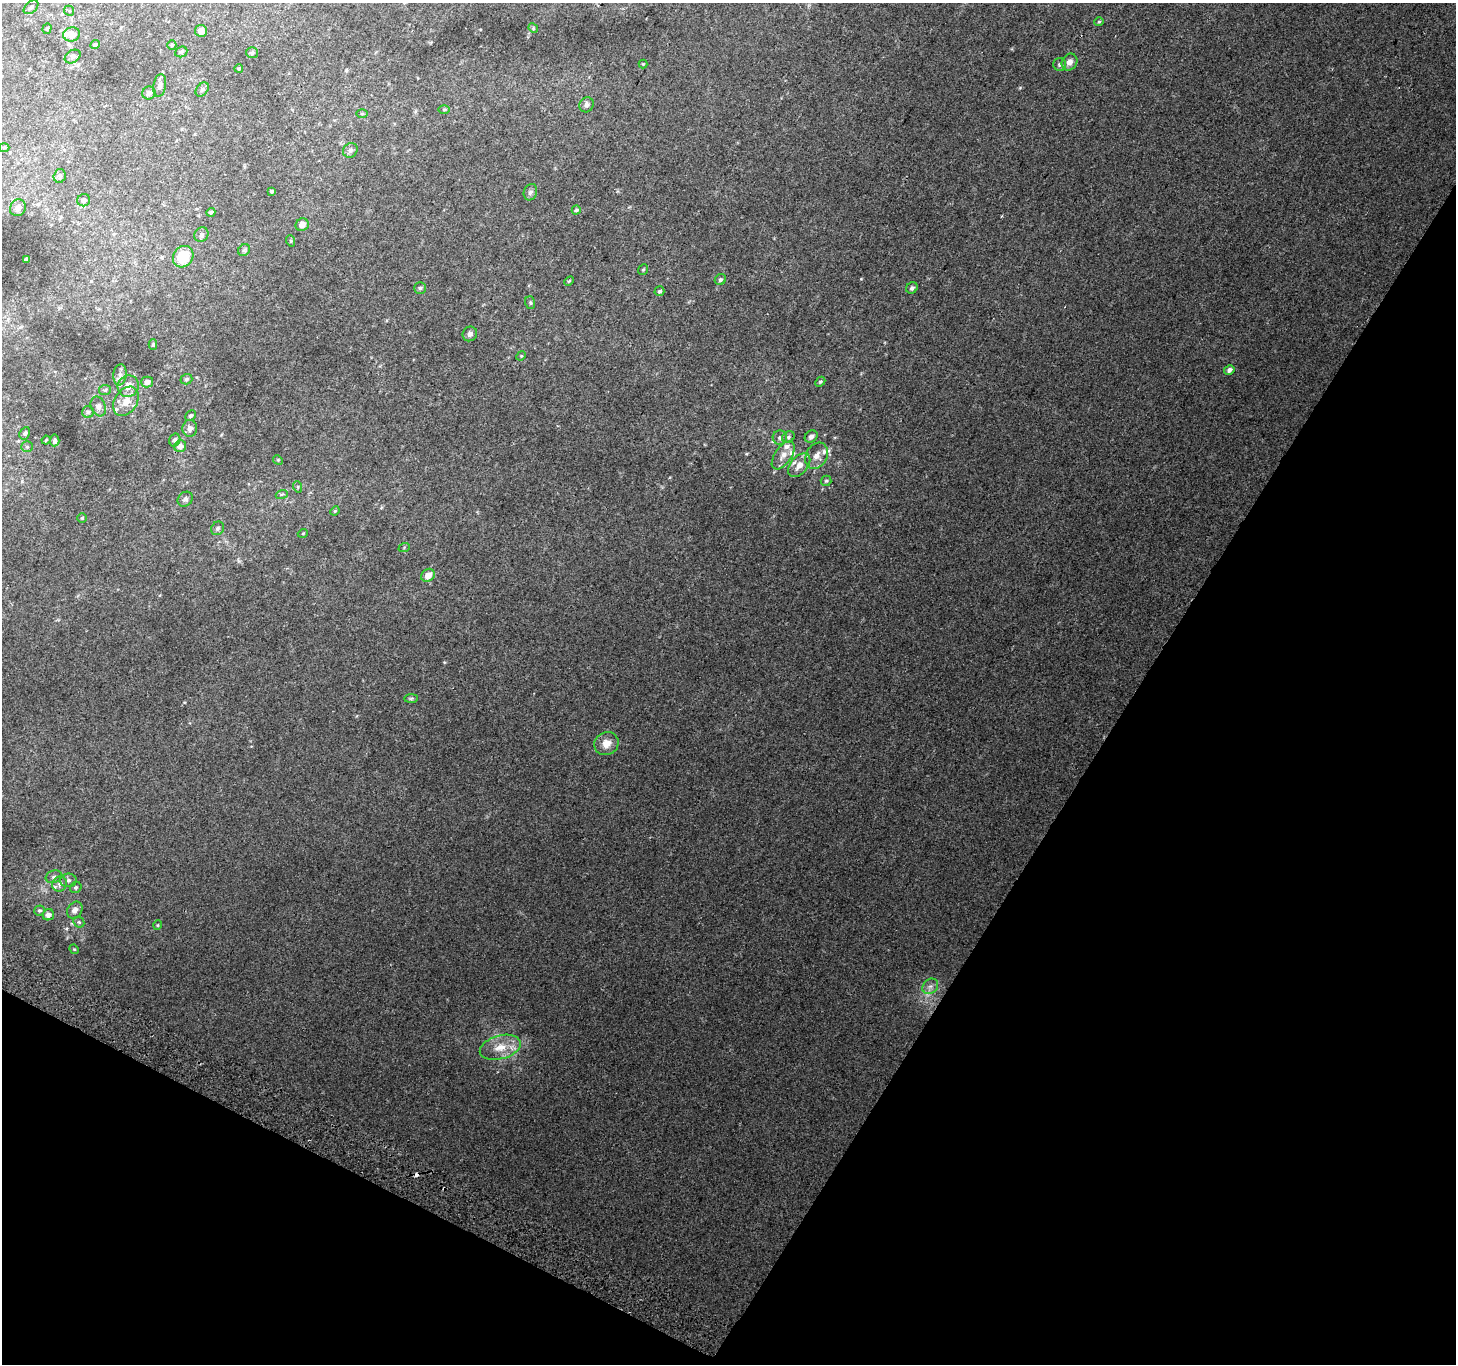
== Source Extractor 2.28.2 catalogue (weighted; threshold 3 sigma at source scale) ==
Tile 15 of 4 x 4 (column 3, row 4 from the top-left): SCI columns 2939-4392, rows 300-1661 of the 5868 x 5981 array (HDU 1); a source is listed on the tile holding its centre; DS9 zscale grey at full resolution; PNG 1458 x 1366 px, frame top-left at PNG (2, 3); each listed source drawn as its Kron ellipse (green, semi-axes under 4 px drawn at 4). Shown black and unused: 29% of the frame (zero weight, under 2 of 3 exposures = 2% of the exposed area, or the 3 px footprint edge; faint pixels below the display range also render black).
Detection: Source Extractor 2.28.2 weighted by HDU 2 'WHT'; one run over the whole footprint, this tile lists its part. Background 0.0659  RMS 0.011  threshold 0.0492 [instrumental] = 3 sigma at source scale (4.5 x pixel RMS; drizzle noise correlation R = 1.50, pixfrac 1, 0.0396/0.0396 arcsec/px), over >= 5 px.
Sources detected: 103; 1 cosmic-ray / hot-pixel residue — neither listed nor drawn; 6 inside a brighter listed object's ellipse — not listed separately; the other 96 listed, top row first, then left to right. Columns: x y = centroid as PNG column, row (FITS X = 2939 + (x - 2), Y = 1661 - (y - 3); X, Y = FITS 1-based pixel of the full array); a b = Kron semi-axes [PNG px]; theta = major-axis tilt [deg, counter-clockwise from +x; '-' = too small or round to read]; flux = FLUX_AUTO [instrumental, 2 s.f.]
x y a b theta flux
31 7 8 5 40 2.6
69 11 5 4 - 1.6
1099 22 4 4 - 1.2
533 28 5 4 - 1.2
47 29 5 4 - 1.6
201 31 6 6 - 6.1
72 34 8 7 - 8.2
95 45 5 4 - 3
172 45 5 4 - 1.2
181 52 6 5 - 2
252 53 6 5 - 1.9
73 56 8 6 32 3.1
1069 62 9 7 58 6.4
643 64 4 4 - 0.93
1060 64 6 6 - 2.7
239 69 4 3 - 1.4
160 85 11 6 81 4.5
202 89 8 5 49 2.6
149 93 7 6 - 4.1
586 105 8 7 - 4.6
444 109 6 4 1 1.4
362 114 6 4 -1 1.3
4 147 5 3 - 1
350 150 7 7 - 3.2
60 176 7 6 - 3
272 191 4 4 - 1.9
530 192 8 6 69 3.1
84 200 6 6 - 3.8
18 208 8 7 - 5.6
576 210 4 4 - 1.5
211 212 5 4 - 1.8
302 225 7 6 - 6.3
201 235 7 6 - 2.8
291 241 6 3 -72 1.2
244 250 6 5 - 2
183 257 11 9 54 30
26 259 4 3 - 2.1
643 269 6 4 53 1.2
720 280 6 5 - 2.2
569 281 5 3 - 1
420 288 5 5 - 1.8
912 288 6 5 - 3.2
659 291 5 5 - 2
530 303 6 5 - 1.6
470 334 7 7 - 3.4
153 345 5 4 - 1.6
521 356 5 4 - 1.2
1229 370 5 4 - 4.2
120 375 11 6 83 4.6
186 379 6 5 - 2.1
147 382 6 5 - 5.7
820 382 5 4 - 1.5
128 386 11 10 - 11
105 390 6 5 - 2
126 401 16 11 56 14
98 406 10 7 -70 4.5
88 412 6 6 - 2
191 416 6 4 44 2.2
190 428 8 7 - 4.6
25 433 6 5 - 2.2
811 436 7 5 40 5
788 437 7 5 36 2.1
780 438 7 7 - 3.2
46 440 4 3 - 1.1
55 440 6 4 84 3.5
175 440 6 5 - 2.7
180 446 6 5 - 5.8
27 447 6 5 - 1.7
783 455 16 8 55 9.5
817 456 14 10 60 9.4
278 460 5 4 - 1.1
799 465 14 8 50 10
826 481 5 5 - 1.6
298 487 6 3 -72 1.2
282 494 6 4 19 1.6
185 499 8 7 - 2.9
335 511 5 4 - 1.1
82 518 5 4 - 1.3
218 528 7 6 - 2.3
303 533 5 3 - 0.85
404 548 6 3 21 1.1
428 575 7 6 - 9.7
411 698 7 4 1 1.7
606 744 12 11 - 11
54 877 8 6 18 3.4
68 880 8 6 4 3.7
60 884 8 7 - 3.6
76 887 6 5 - 1.9
39 910 5 5 - 1.8
75 910 9 7 55 5.5
48 915 6 5 - 4.6
79 922 6 5 - 1.6
158 925 4 4 - 1.1
74 949 5 4 - 0.99
930 986 8 7 - 4.2
500 1047 21 11 16 18
Unlisted compact peaks at least as high as the median listed source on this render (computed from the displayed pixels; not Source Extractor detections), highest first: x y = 861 279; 1020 88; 746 454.